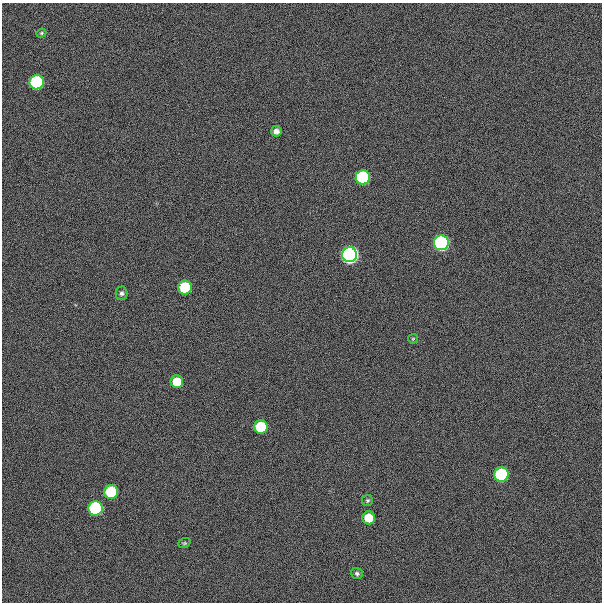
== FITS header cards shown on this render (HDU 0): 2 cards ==
NAXIS1  =                  600
NAXIS2  =                  600

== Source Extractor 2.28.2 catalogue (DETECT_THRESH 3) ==
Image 600 x 600 px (HDU 0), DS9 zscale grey, 1 PNG px = 1 image px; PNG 604 x 604 px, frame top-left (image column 1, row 600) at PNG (2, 3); each listed source drawn as its Kron ellipse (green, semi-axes under 4 px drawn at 4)
Background 300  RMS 19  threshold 57.8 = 3 sigma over >= 5 px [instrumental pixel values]
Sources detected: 18; all 18 listed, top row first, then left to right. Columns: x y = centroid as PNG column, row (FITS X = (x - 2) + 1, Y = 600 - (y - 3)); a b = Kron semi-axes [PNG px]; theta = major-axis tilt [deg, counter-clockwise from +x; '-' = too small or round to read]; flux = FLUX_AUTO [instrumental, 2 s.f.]
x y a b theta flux
41 33 5 4 - 1.8e+03
37 82 7 7 - 2.2e+05
276 131 5 5 - 6.2e+03
363 177 7 7 - 2.1e+05
441 243 7 7 - 6.4e+05
349 255 7 7 - 1.1e+06
185 287 7 7 - 9.1e+04
121 293 7 6 - 3.3e+03
413 339 5 5 - 1.5e+03
177 382 6 6 - 3.0e+04
261 427 7 7 - 7.6e+04
501 475 7 7 - 2.1e+05
111 492 7 7 - 1.0e+05
368 500 5 5 - 2.1e+03
96 508 7 7 - 2.2e+05
369 518 6 6 - 3.2e+04
184 543 6 4 20 1.8e+03
357 573 6 5 - 2.8e+03